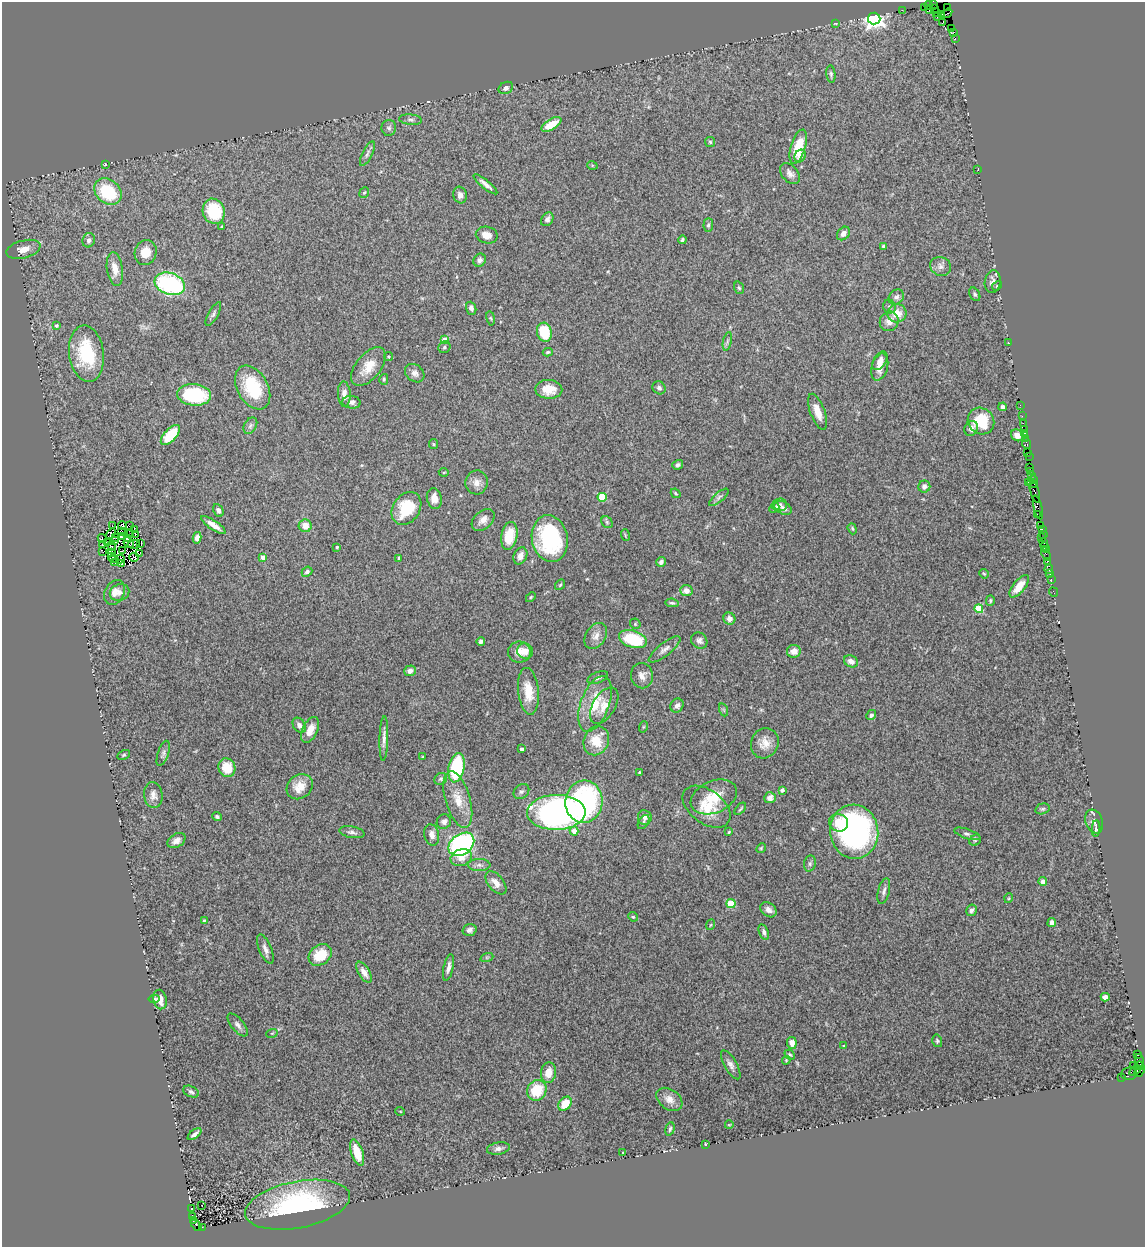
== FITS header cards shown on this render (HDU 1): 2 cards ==
NAXIS1  =                 1143
NAXIS2  =                 1245

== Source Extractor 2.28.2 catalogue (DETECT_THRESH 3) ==
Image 1143 x 1245 px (HDU 1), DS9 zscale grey, 1 PNG px = 1 image px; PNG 1147 x 1249 px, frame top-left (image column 1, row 1245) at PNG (2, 2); each listed source drawn as its Kron ellipse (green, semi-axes under 4 px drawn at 4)
Background 3.14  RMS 0.13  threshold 0.381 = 3 sigma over >= 5 px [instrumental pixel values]
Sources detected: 314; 5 with non-positive FLUX_AUTO (blend fragments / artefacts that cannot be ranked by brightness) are neither listed nor drawn; the other 309 listed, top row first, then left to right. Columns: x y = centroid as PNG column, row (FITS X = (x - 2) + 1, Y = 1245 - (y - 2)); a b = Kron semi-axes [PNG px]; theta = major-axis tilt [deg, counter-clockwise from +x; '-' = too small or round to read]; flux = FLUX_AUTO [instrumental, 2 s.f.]
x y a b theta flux
933 5 2 2 - 110
928 6 4 3 - 330
948 7 3 2 - 82
925 8 3 3 - 260
930 9 3 2 - 200
934 9 3 2 - 180
902 10 2 2 - 51
936 13 2 2 - 110
947 13 6 2 33 250
942 15 4 3 - 130
938 17 3 3 - 290
874 19 6 6 - 4500
943 22 4 3 - 170
836 23 3 2 - 6
952 28 3 2 - 180
954 32 4 3 - 220
955 39 3 2 - 180
831 74 8 4 -84 17
506 88 7 5 30 28
411 120 11 5 -5 28
551 124 11 5 31 170
389 128 8 7 - 25
710 142 5 5 - 12
798 147 18 7 74 240
367 154 13 5 63 31
800 156 6 5 - 41
105 164 3 3 - 7.1
592 165 5 3 - 7.1
978 169 3 2 - 22
790 174 12 8 -49 44
485 184 15 4 -39 45
108 192 15 12 -42 460
364 192 5 4 - 10
460 195 8 6 -73 42
214 211 13 11 -69 390
547 219 7 5 56 30
708 225 7 5 87 18
222 227 3 3 - 14
843 233 7 5 49 43
487 235 11 8 -12 76
89 240 7 6 - 33
682 240 4 3 - 18
884 246 4 3 - 17
23 249 17 9 15 110
146 253 12 10 69 110
480 260 7 6 - 28
941 266 10 9 - 45
115 269 17 8 -82 94
993 282 11 8 81 46
170 284 15 10 -19 1100
997 286 5 4 - 9.8
739 288 6 5 - 15
975 294 7 5 -60 17
896 297 8 7 - 34
889 307 7 6 - 21
471 308 7 5 -69 34
897 313 9 9 - 120
213 314 13 5 60 24
491 318 7 3 -80 10
889 321 10 9 - 76
56 326 4 4 - 17
544 332 10 7 -76 300
445 340 4 4 - 110
727 341 9 4 77 19
1008 342 2 2 - 72
444 347 6 5 - 18
548 352 5 4 - 12
86 354 28 17 -83 490
389 357 4 4 - 13
880 361 10 6 59 49
368 367 23 12 51 160
880 367 14 8 74 83
415 373 10 8 -39 46
384 379 5 4 - 11
253 387 24 15 -60 430
659 388 7 6 - 24
549 389 13 9 -2 150
344 394 13 6 -87 61
194 395 17 10 -5 670
351 402 9 6 -6 41
1020 405 2 2 - 74
1003 407 4 4 - 32
817 412 19 7 -69 100
1022 416 2 2 - 120
981 421 14 12 -48 320
1023 423 2 2 - 88
250 426 9 6 59 26
971 428 8 6 63 40
1024 429 2 2 - 160
1024 433 3 2 - 230
170 435 12 6 48 300
1017 435 6 5 - 58
1025 438 3 2 - 210
433 444 5 4 - 10
1027 444 5 3 - 260
1027 452 2 2 - 43
1029 456 2 2 - 110
678 465 5 4 - 26
1030 467 2 2 - 64
1030 471 3 2 - 180
444 472 5 3 - 9.9
1032 475 3 2 - 220
1033 479 2 2 - 98
477 482 12 11 - 68
1028 482 2 2 - 94
1033 483 5 3 - 280
924 486 6 6 - 41
1035 492 11 3 -73 1600
676 493 5 3 - 11
602 497 4 4 - 330
719 497 12 4 41 28
434 498 10 7 -78 85
779 505 8 6 3 27
1038 507 12 3 -76 750
406 508 18 13 56 350
774 508 6 4 41 14
783 508 9 6 -29 34
218 510 6 5 - 28
1037 514 3 2 - 140
483 520 13 8 42 58
607 522 6 5 - 14
122 525 4 2 - 2
213 525 14 4 -34 66
113 526 3 3 - 11
130 526 3 2 - 6.6
305 526 6 6 - 88
1040 526 3 3 - 220
852 529 6 4 -70 12
1042 529 3 2 - 270
134 530 3 2 - 9.2
122 532 3 2 - 14
131 533 3 2 - 7.9
111 534 6 2 53 18
1043 534 2 2 - 93
135 535 3 2 - 15
625 535 6 3 -73 9.7
121 536 3 3 - 0.027
509 536 14 8 79 190
116 537 3 2 - 17
127 538 3 2 - 13
197 538 6 4 76 51
1042 538 2 2 - 280
102 539 5 3 - 9.4
550 539 23 18 -80 850
114 540 4 2 - 3.1
1044 542 3 3 - 640
108 543 4 2 - 2.8
129 543 5 4 - 37
134 544 6 2 5 13
141 544 3 2 - 13
102 545 2 2 - 7.8
112 546 5 2 - 4.8
1045 546 3 3 - 270
337 547 4 4 - 9.3
1046 550 3 2 - 280
123 551 3 2 - 6.8
103 552 2 2 - 11
112 552 3 2 - 9.6
139 554 3 2 - 3.7
1046 554 7 3 -66 270
520 556 9 6 65 58
111 557 4 2 - 8.5
134 557 5 3 - 10
263 557 4 4 - 65
399 558 4 3 - 10
114 559 5 3 - 10
120 559 4 2 - 11
1048 561 3 2 - 100
114 562 3 2 - 9.2
661 562 5 4 - 23
122 564 3 2 - 18
1049 569 5 3 - 350
307 572 5 4 - 28
984 574 5 4 - 10
1050 574 2 2 - 45
1051 579 3 2 - 130
560 585 6 4 53 11
1019 586 13 6 51 110
686 591 6 5 - 57
114 592 13 9 63 64
120 592 10 8 23 40
1053 592 5 2 - 100
531 597 6 3 45 9.5
990 601 5 4 - 12
672 603 6 4 -9 13
979 609 4 4 - 310
729 619 6 6 - 52
635 624 6 5 - 11
596 636 14 10 56 66
633 639 14 8 -18 450
699 641 9 7 -46 33
481 642 4 4 - 22
665 649 19 6 38 47
525 651 8 7 - 81
794 651 7 6 - 76
519 652 11 10 - 73
851 661 7 5 -28 52
410 671 6 5 - 50
642 676 12 11 - 63
598 677 11 5 22 30
528 691 23 10 -84 170
595 704 29 14 70 270
604 705 20 11 59 100
677 706 7 6 - 31
724 710 7 4 -71 12
871 715 5 4 - 20
299 725 8 6 -55 37
643 727 6 3 71 8.9
310 730 14 7 64 89
384 738 22 4 88 48
596 741 15 12 66 190
765 743 15 13 66 100
522 749 3 3 - 30
163 753 13 5 71 27
124 755 7 4 27 12
423 757 3 3 - 8.7
227 768 9 8 - 190
456 768 15 8 78 630
639 772 3 2 - 8.6
441 779 7 5 33 16
300 787 14 11 38 130
782 790 4 4 - 34
521 792 8 6 41 24
153 795 13 9 -85 52
714 797 24 16 23 220
770 798 6 5 - 53
458 800 29 12 -73 180
584 802 21 18 84 1100
706 807 27 16 -37 230
740 809 7 3 50 12
1042 809 7 5 15 16
556 812 29 17 1 3200
217 817 5 4 - 18
645 817 7 7 - 39
1094 821 12 8 -71 48
444 822 7 7 - 31
643 822 8 4 58 16
839 823 9 8 - 110
1096 828 8 4 87 15
574 831 4 4 - 76
352 832 13 5 -10 32
729 832 4 3 - 9.9
854 832 27 24 -80 2400
967 834 13 5 -18 29
432 835 11 7 -78 51
975 840 6 5 - 15
176 841 10 6 31 46
461 844 14 10 36 1700
761 848 5 4 - 10
461 858 11 8 20 71
810 863 8 6 75 22
479 865 11 6 -1 36
1043 882 4 4 - 94
496 883 13 7 -51 73
884 891 13 5 76 32
1009 898 5 3 - 7.6
731 904 4 4 - 340
768 910 9 6 -39 40
971 910 6 5 - 28
633 917 5 4 - 11
204 920 3 2 - 8.2
1052 923 4 4 - 41
710 925 5 3 - 8.2
469 930 7 6 - 28
764 932 8 4 -72 25
265 949 16 6 -67 45
320 955 12 9 39 220
487 957 7 4 18 15
448 967 14 5 78 41
364 972 12 5 -59 67
1105 997 4 4 - 51
154 999 5 3 - 12
160 999 10 6 -80 71
238 1025 14 6 -50 37
272 1033 6 3 18 9.8
937 1041 6 5 - 14
792 1043 6 5 - 58
844 1046 3 3 - 8
1138 1054 3 3 - 1400
790 1055 6 4 -43 11
786 1060 4 3 - 8.6
1140 1060 6 3 -73 190
731 1065 16 6 -60 42
1134 1065 2 2 - 120
1139 1066 4 2 - 150
1135 1071 6 4 33 480
1140 1071 6 2 48 270
548 1073 10 7 79 110
1129 1074 8 6 6 920
1121 1077 3 2 - 140
537 1090 10 9 - 270
191 1092 8 5 -26 21
669 1099 14 10 -35 76
565 1104 8 5 51 150
400 1111 5 3 - 7.5
729 1125 4 2 - 5.9
670 1129 7 4 74 16
194 1134 8 3 39 28
705 1144 3 2 - 8
498 1149 11 6 10 33
623 1152 3 2 - 7.7
357 1153 13 6 -71 160
297 1205 53 23 11 1200
202 1206 3 2 - 9
191 1208 3 2 - 13
193 1217 3 2 - 140
193 1221 3 3 - 400
196 1225 6 4 -48 700
202 1227 2 2 - 240
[5 non-positive-flux detections neither listed nor drawn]